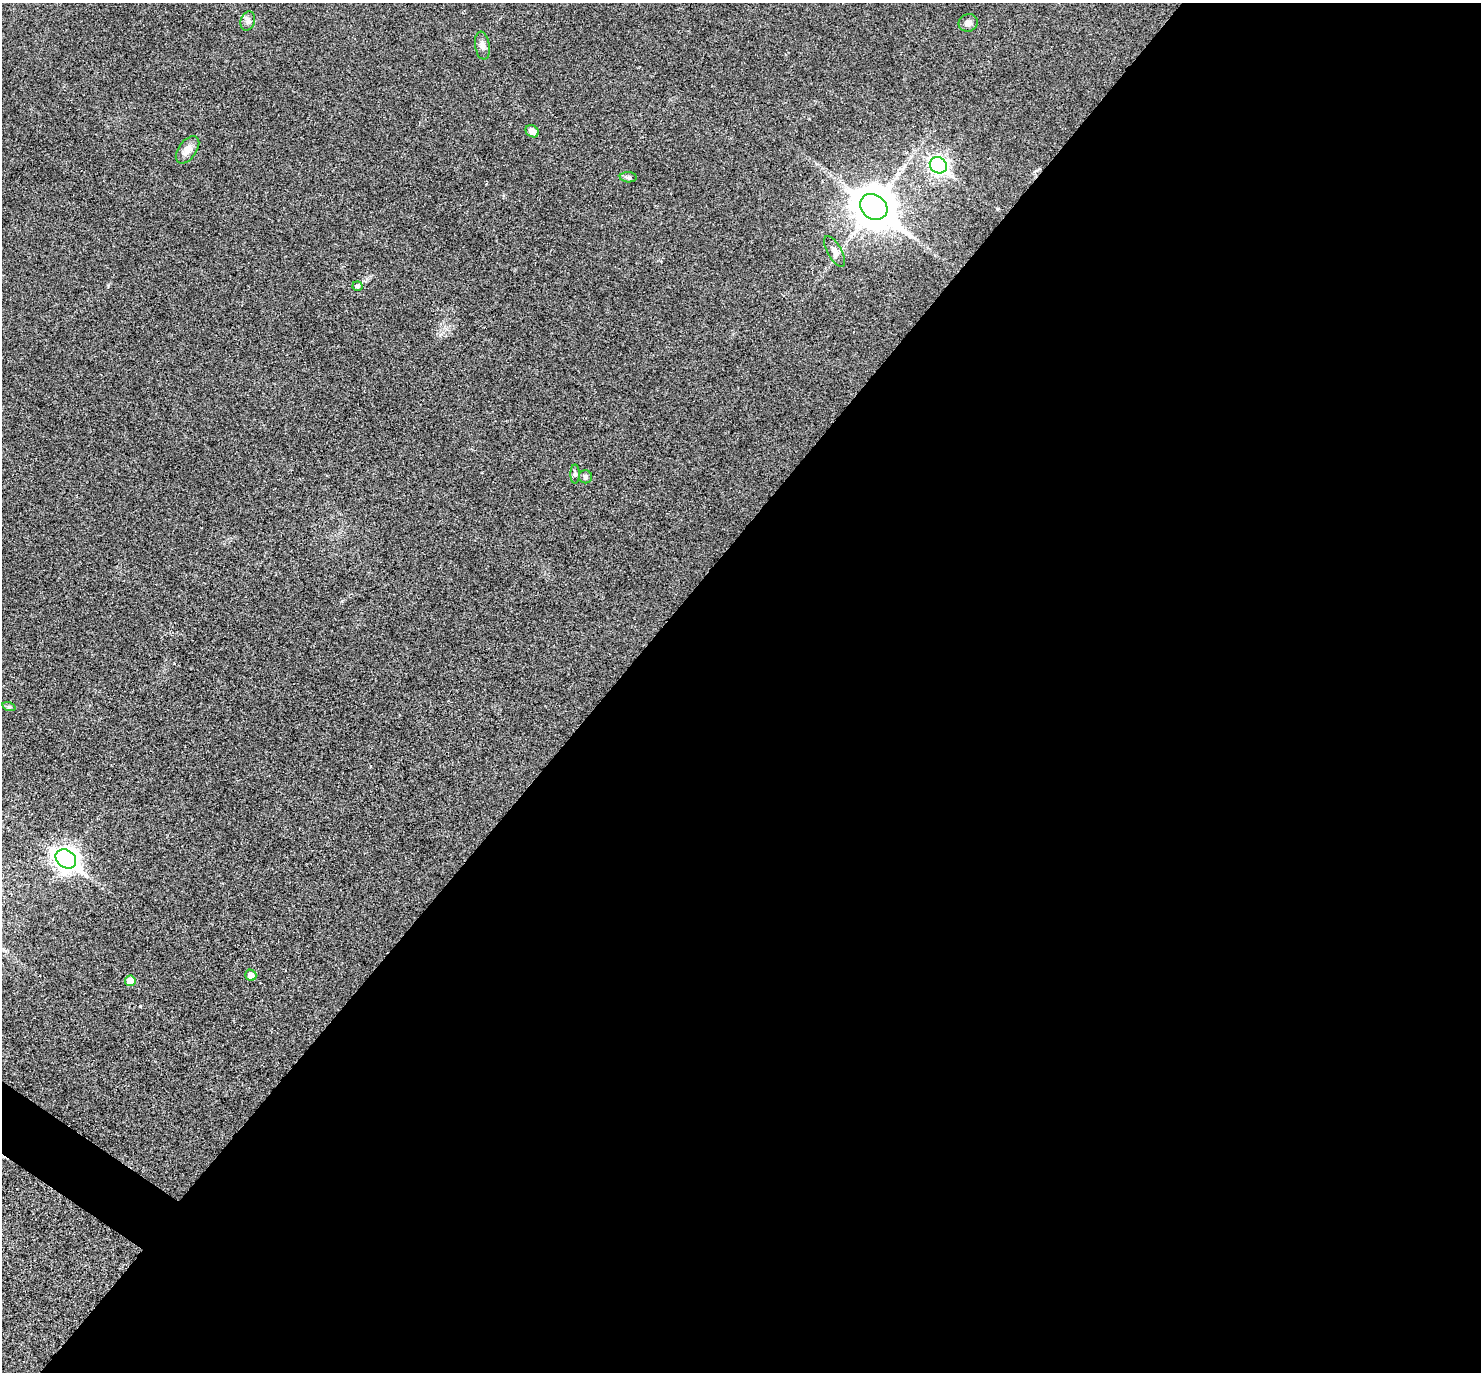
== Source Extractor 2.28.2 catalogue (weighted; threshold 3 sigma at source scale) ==
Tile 12 of 4 x 4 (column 4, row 3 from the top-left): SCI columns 4443-5921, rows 1665-3034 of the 5923 x 5927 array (HDU 1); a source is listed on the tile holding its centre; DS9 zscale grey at full resolution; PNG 1483 x 1374 px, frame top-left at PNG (2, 3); each listed source drawn as its Kron ellipse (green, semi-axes under 4 px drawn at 4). Shown black and unused: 59% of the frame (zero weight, under 3 of 4 exposures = <1% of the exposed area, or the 3 px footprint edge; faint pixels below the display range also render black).
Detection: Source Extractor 2.28.2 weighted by HDU 2 'WHT'; one run over the whole footprint, this tile lists its part. Background 0.0226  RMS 0.0056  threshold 0.0254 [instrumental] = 3 sigma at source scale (4.5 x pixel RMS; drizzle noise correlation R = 1.50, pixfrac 1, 0.05/0.05 arcsec/px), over >= 5 px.
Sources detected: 16; all 16 listed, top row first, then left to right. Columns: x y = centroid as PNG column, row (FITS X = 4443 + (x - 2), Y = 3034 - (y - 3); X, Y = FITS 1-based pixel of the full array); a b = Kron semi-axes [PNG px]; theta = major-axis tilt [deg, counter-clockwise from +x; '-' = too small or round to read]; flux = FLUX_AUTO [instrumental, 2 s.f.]
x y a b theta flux
248 21 10 7 74 2.2
968 23 9 8 - 2.5
482 46 14 7 -81 2.8
532 131 7 5 -32 3.7
187 150 15 9 53 4.8
938 165 9 8 - 190
628 177 8 5 -3 1.4
874 207 14 12 -37 1800
835 251 17 7 -60 3
357 286 5 5 - 1.3
575 474 9 4 90 1.3
586 477 6 6 - 1.4
9 707 7 4 -19 0.84
66 859 11 8 -36 400
251 975 5 5 - 4.8
130 981 5 5 - 7.8